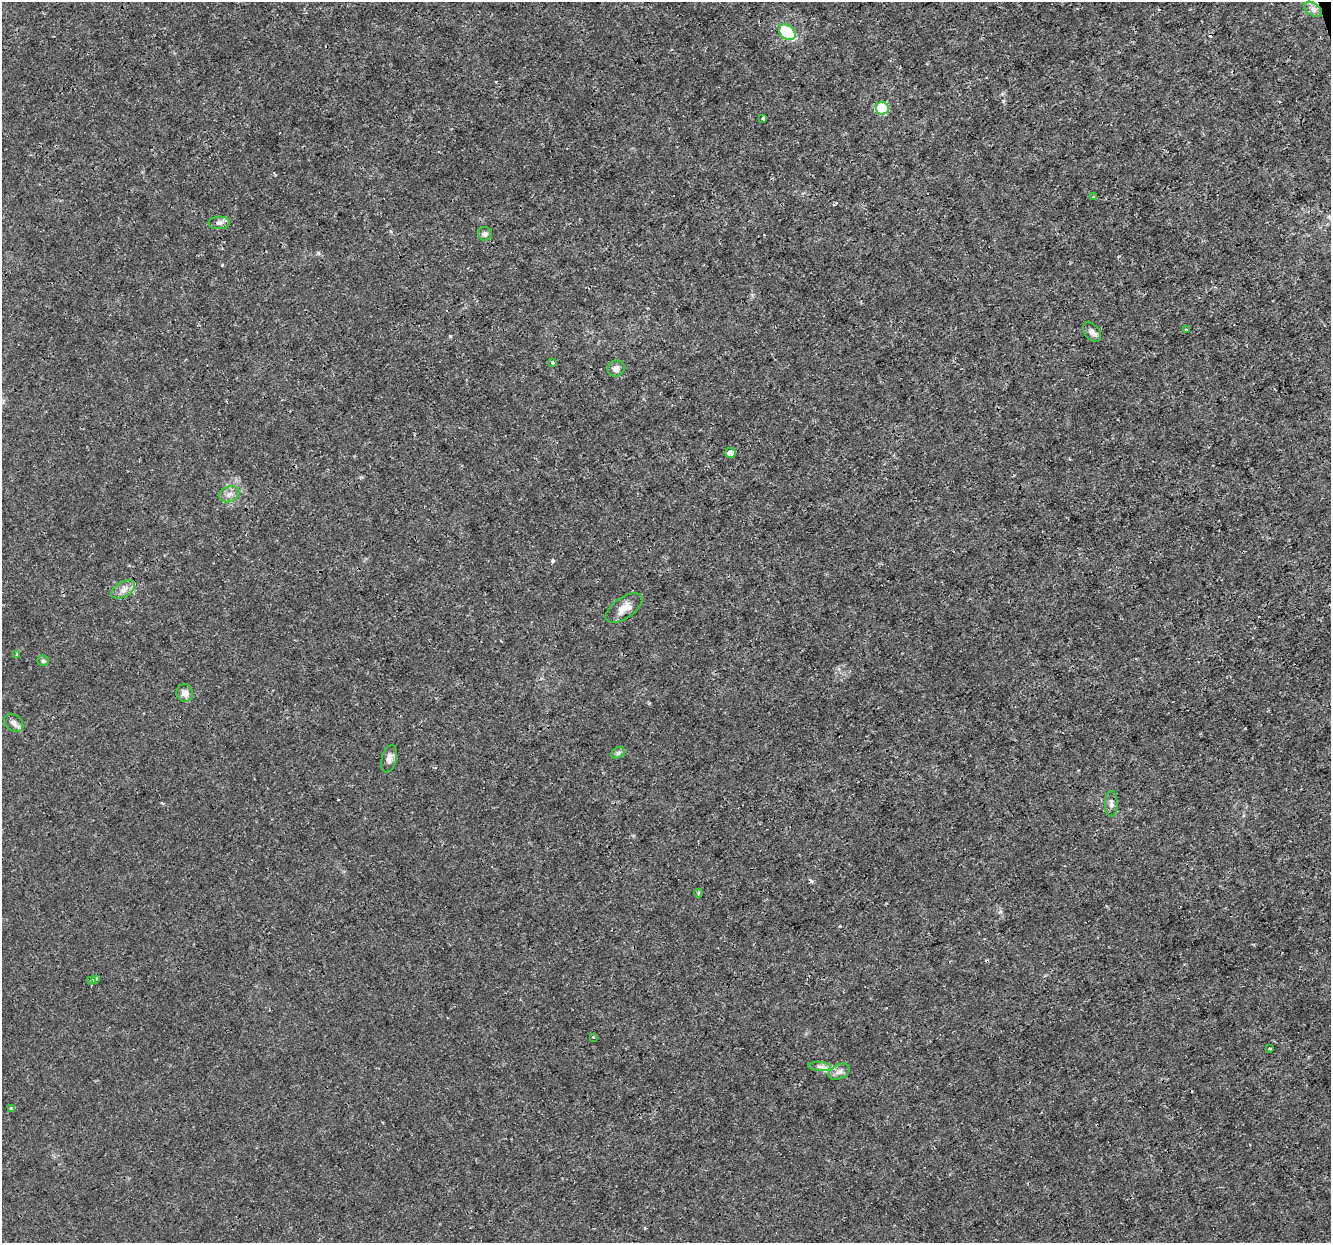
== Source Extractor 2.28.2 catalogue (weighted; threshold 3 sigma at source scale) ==
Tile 10 of 4 x 4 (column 2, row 3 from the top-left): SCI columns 1331-2659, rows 1302-2542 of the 5320 x 5137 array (HDU 1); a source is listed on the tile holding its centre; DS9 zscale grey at full resolution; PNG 1333 x 1245 px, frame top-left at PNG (2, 2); each listed source drawn as its Kron ellipse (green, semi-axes under 4 px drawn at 4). Shown black and unused: <1% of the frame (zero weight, under 3 of 4 exposures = <1% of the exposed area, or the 3 px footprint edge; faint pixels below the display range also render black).
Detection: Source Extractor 2.28.2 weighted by HDU 2 'WHT'; one run over the whole footprint, this tile lists its part. Background 0.00347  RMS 8.4e-04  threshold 0.00379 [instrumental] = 3 sigma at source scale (4.5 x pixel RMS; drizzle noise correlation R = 1.50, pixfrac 1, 0.0396/0.0396 arcsec/px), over >= 5 px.
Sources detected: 32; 2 cosmic-ray / hot-pixel residue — neither listed nor drawn; the other 30 listed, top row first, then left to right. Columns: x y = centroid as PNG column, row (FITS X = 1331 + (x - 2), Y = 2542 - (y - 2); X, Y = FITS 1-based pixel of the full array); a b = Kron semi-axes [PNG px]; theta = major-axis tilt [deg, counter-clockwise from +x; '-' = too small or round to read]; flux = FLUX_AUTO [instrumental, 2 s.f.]
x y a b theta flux
1313 9 10 6 -34 0.38
787 32 9 6 -39 5.4
882 108 6 6 - 6.1
763 118 3 3 - 0.13
1094 197 3 3 - 0.14
219 223 10 6 1 0.32
485 234 7 6 - 0.27
1186 329 3 2 - 0.096
1092 332 11 7 -51 0.39
553 363 4 3 - 0.21
616 369 8 8 - 0.49
730 453 5 5 - 0.7
229 494 10 7 21 0.46
123 590 13 7 32 0.54
624 608 21 10 34 0.92
17 654 4 3 - 0.094
43 661 5 5 - 0.13
185 693 9 8 - 0.46
14 723 11 7 -38 0.43
618 753 7 5 30 0.18
389 759 14 7 76 0.43
1111 804 12 6 -90 0.33
699 893 4 3 - 0.087
95 979 3 3 - 0.25
92 980 4 3 - 0.14
593 1037 3 3 - 0.075
1269 1049 3 2 - 0.08
820 1067 11 4 -5 0.31
839 1072 11 7 25 0.39
12 1108 4 3 - 0.37
Unlisted compact peaks at least as high as the median listed source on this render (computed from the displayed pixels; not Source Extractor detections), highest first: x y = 450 336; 553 561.